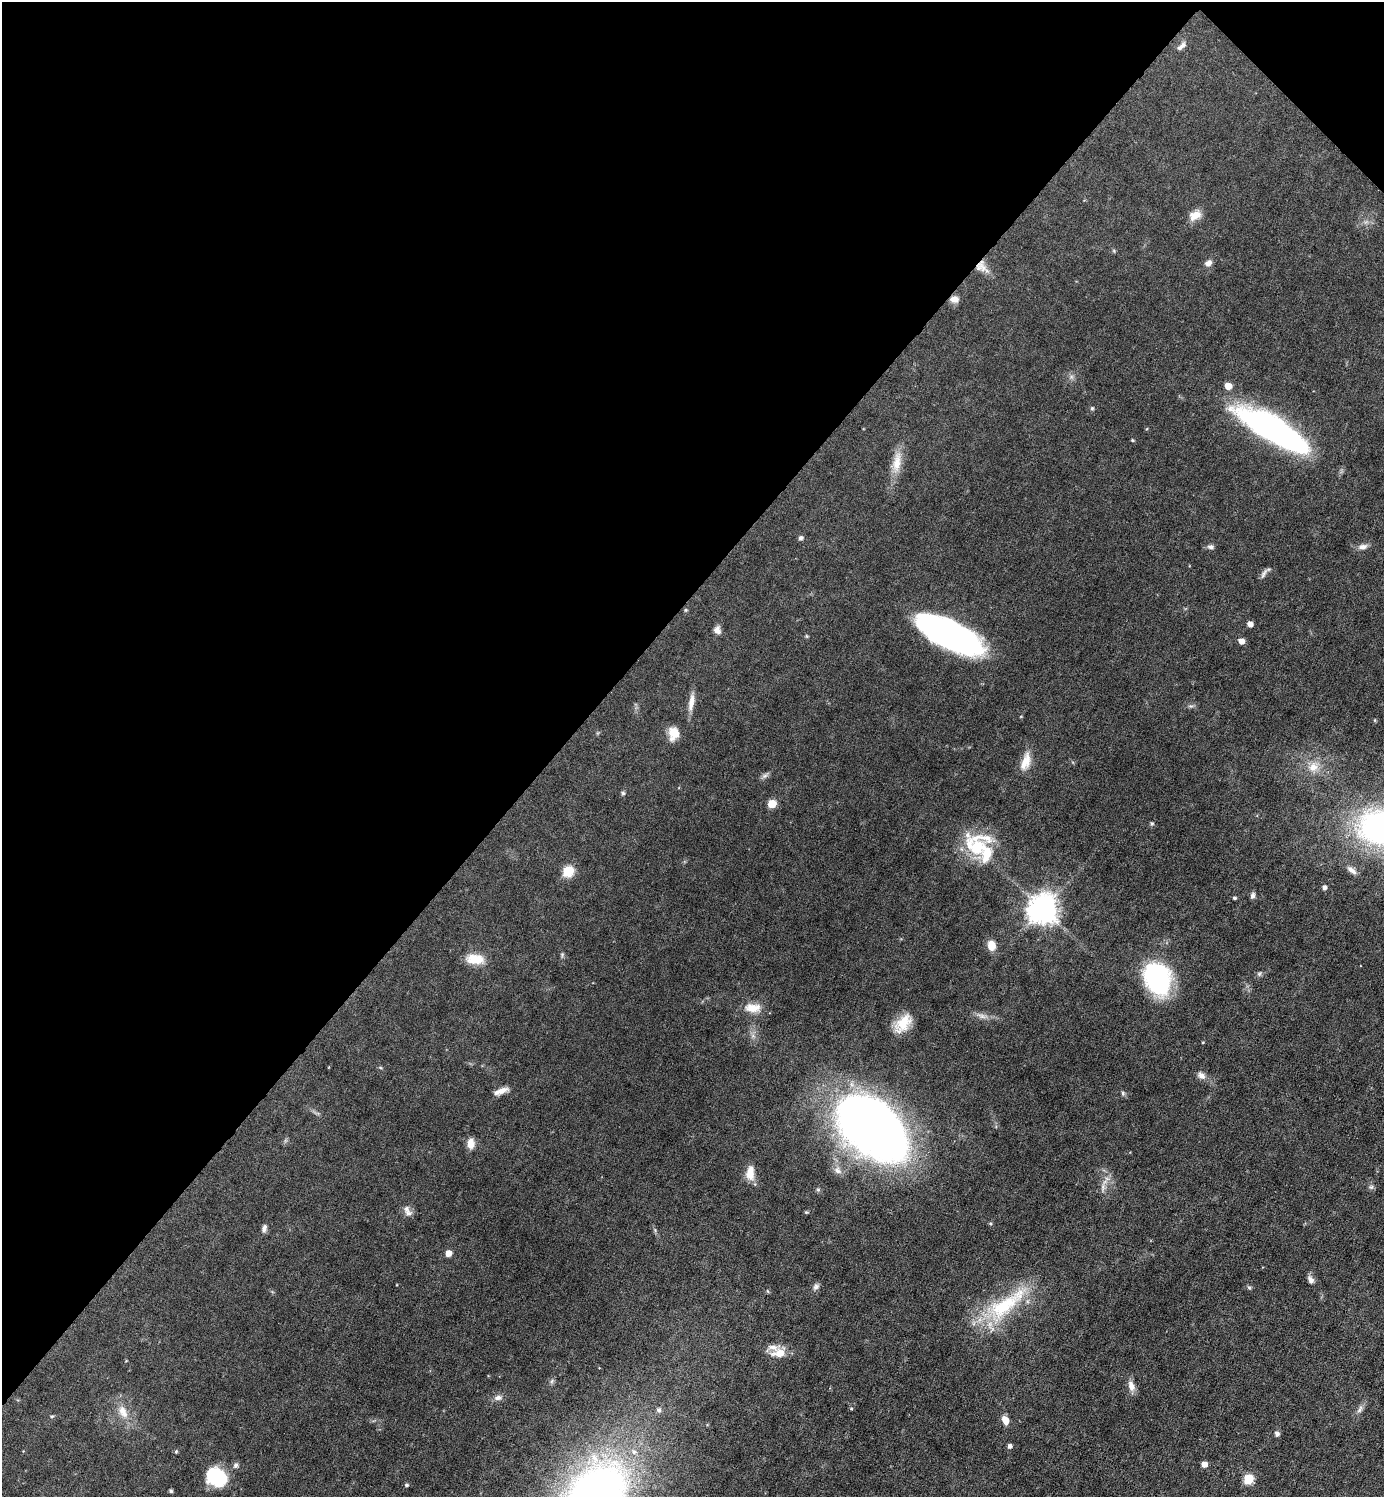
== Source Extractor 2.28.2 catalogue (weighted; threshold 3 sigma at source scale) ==
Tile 2 of 4 x 4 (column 2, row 1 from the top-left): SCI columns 1681-3062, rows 4485-5979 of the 5980 x 5979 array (HDU 1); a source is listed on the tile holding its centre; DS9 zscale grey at full resolution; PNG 1386 x 1499 px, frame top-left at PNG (2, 2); no overlay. Shown black and unused: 42% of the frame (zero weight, under 3 of 6 exposures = <1% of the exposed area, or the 3 px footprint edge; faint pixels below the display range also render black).
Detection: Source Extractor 2.28.2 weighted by HDU 2 'WHT'; one run over the whole footprint, this tile lists its part. Background 0.0451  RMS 0.005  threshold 0.0203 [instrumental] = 3 sigma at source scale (4.09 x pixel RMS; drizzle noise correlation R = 1.36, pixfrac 0.8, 0.05/0.05 arcsec/px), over >= 5 px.
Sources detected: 89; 4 inside a brighter listed object's ellipse — not listed separately; the other 85 listed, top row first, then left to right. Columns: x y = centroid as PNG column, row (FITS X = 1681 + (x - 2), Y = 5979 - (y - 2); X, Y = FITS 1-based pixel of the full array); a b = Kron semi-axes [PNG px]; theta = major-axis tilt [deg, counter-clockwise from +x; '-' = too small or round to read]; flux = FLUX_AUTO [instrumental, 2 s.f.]
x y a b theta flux
1181 46 16 6 43 2.2
1195 215 16 11 28 4.8
1114 251 6 4 -72 0.5
1208 263 10 7 40 2.1
981 266 15 14 - 5.2
954 299 10 7 0 3.3
1071 377 7 5 46 1.1
1228 386 5 5 - 6.2
1092 408 5 4 - 0.73
1274 429 73 20 -31 160
1132 440 4 4 - 0.49
897 462 31 11 82 8
801 538 6 5 - 1.2
1211 547 9 6 -3 1.4
1363 547 13 7 11 2.5
1264 573 16 4 57 1.6
685 610 6 4 90 0.58
1250 624 5 4 - 2.8
717 630 10 8 -65 2.4
951 635 58 22 -26 140
806 636 6 4 -89 0.54
1242 641 5 5 - 3.4
691 702 24 7 82 4.3
1191 706 9 3 -5 0.86
674 733 14 11 81 6.5
1026 762 24 11 71 6.5
1313 767 14 13 - 6.3
765 775 11 5 34 1.4
623 793 5 5 - 0.76
772 804 5 5 - 13
1152 823 6 5 - 0.72
977 847 42 25 -51 26
1352 870 15 6 -38 2.4
568 871 6 6 - 30
1324 887 5 5 - 1.5
1252 896 8 5 76 1.4
1234 898 4 4 - 0.82
1042 909 9 9 - 700
991 945 10 8 -79 6
562 955 6 5 - 0.78
475 959 23 12 -3 8.1
1259 974 7 6 - 0.91
1157 978 33 25 -67 62
753 1008 23 12 -2 7
982 1016 13 6 -17 2.5
903 1023 25 14 50 10
1203 1042 4 3 - 0.37
1201 1075 12 9 -39 2.4
501 1091 18 6 21 3.7
1123 1093 7 5 -70 0.84
872 1127 61 39 -41 390
471 1144 12 9 87 4.1
837 1170 12 8 -38 2.8
750 1173 18 10 88 5.7
1103 1187 14 6 89 2.3
1371 1187 7 6 - 1.1
818 1190 6 5 - 0.79
406 1209 11 8 71 2.1
806 1212 5 4 - 0.48
264 1228 10 6 75 1.7
448 1253 5 5 - 4.6
1311 1279 11 7 -55 2
816 1287 10 7 40 1.6
1249 1287 6 4 -2 0.7
1005 1305 74 23 38 38
779 1353 19 12 13 7.2
552 1381 7 4 71 0.89
1131 1386 14 8 -72 3.6
498 1398 11 7 8 2.2
851 1408 5 4 - 0.52
1360 1409 13 6 59 1.9
659 1410 7 6 - 1.3
123 1412 20 11 -63 6.6
52 1416 6 3 18 0.55
1005 1420 9 6 -62 4.7
1277 1434 5 5 - 1.7
1010 1446 5 4 - 1.7
176 1451 5 4 - 0.59
634 1452 8 7 - 2
1204 1464 5 5 - 4
236 1465 8 6 85 1.4
216 1477 19 15 -22 31
1248 1479 6 5 - 24
406 1485 4 4 - 0.86
171 1491 5 4 - 0.77
Overlapping masked pixels (flux is a lower limit): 2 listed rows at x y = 981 266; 954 299